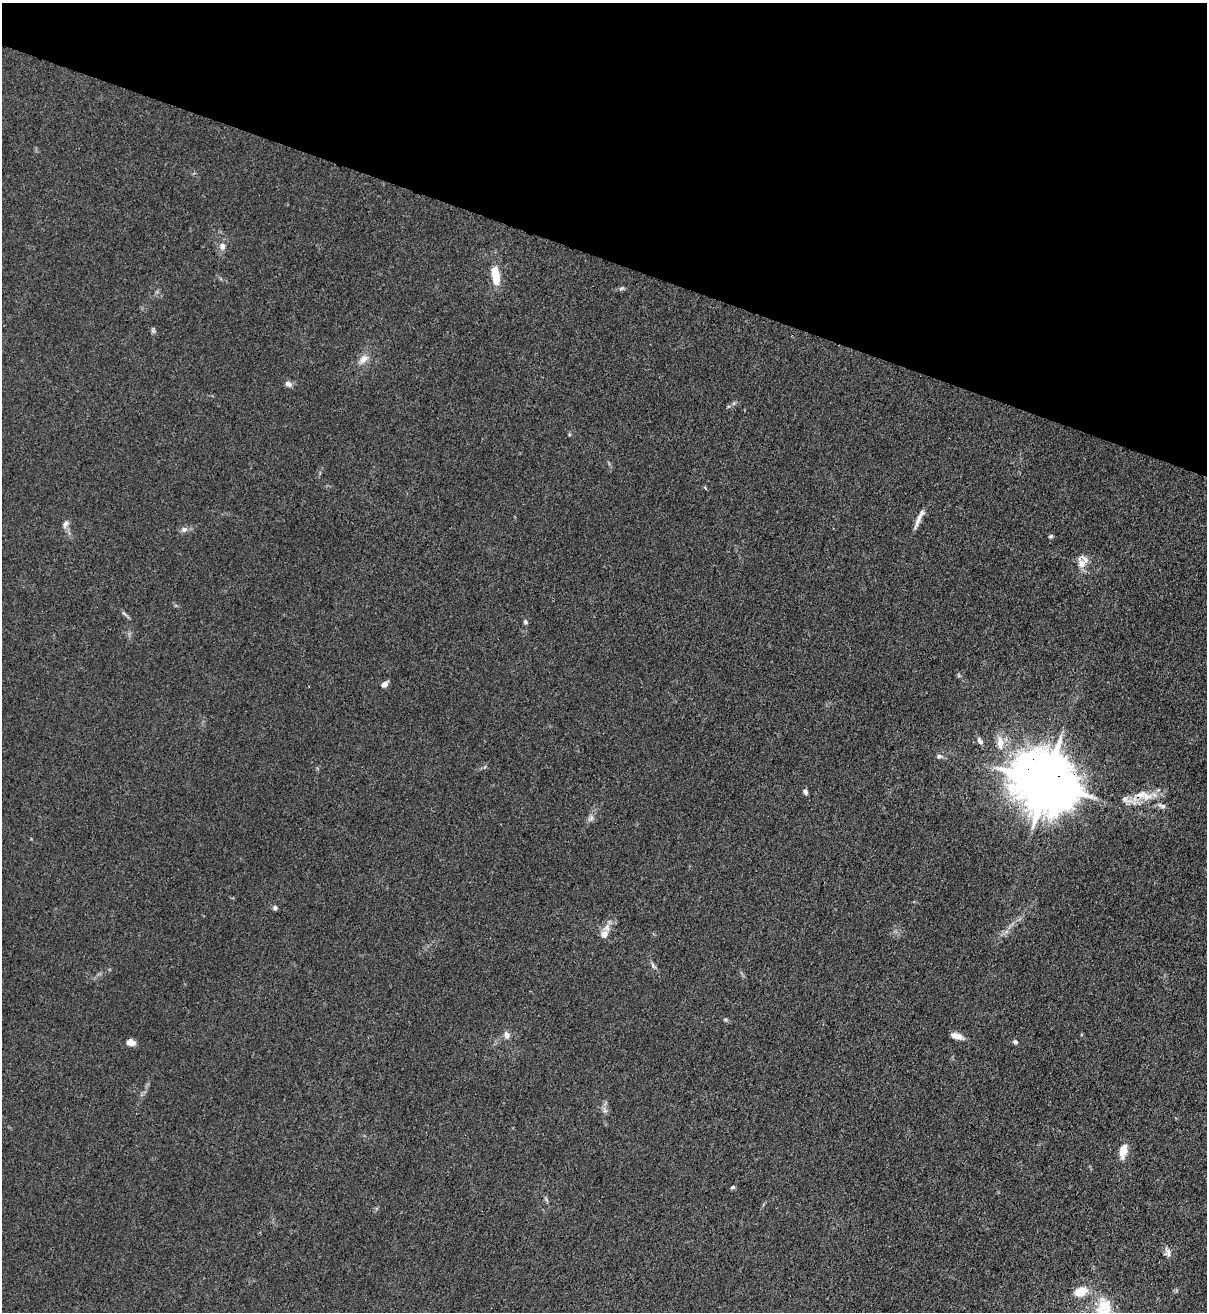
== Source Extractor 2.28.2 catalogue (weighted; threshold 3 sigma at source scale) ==
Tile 2 of 4 x 4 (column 2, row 1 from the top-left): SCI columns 1422-2626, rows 3964-5273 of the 5381 x 5304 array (HDU 1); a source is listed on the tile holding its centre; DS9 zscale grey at full resolution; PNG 1209 x 1314 px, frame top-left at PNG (2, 3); no overlay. Shown black and unused: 20% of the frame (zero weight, under 3 of 4 exposures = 7% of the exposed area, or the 3 px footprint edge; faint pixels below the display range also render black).
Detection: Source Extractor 2.28.2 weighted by HDU 2 'WHT'; one run over the whole footprint, this tile lists its part. Background 0.0241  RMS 0.0029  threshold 0.0129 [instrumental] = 3 sigma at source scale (4.5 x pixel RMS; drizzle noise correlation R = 1.50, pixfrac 1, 0.05/0.05 arcsec/px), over >= 5 px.
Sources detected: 35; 4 inside a brighter listed object's ellipse — not listed separately; the other 31 listed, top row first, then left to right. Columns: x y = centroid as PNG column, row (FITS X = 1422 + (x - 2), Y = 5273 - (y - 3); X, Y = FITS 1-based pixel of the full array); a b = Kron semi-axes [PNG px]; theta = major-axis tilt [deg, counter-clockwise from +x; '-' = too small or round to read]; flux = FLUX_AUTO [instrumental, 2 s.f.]
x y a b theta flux
222 246 8 7 - 1.4
495 275 20 8 -81 6.1
363 359 16 9 41 2.4
288 384 10 7 -30 1
918 519 26 4 67 2
65 524 11 6 62 1.1
184 530 7 7 - 0.89
1051 536 6 5 - 0.44
1082 564 14 11 -56 2.6
525 622 6 6 - 0.53
384 684 8 5 37 1.4
979 740 10 5 -66 0.96
1000 742 19 9 -84 3.4
939 756 7 6 - 0.63
1046 783 19 16 -32 2200
805 791 6 5 - 0.78
1144 795 30 12 -10 5.8
591 818 8 5 79 0.88
275 908 6 5 - 0.71
604 934 11 9 61 2.2
653 966 10 5 -53 0.75
507 1035 11 8 -77 1.3
957 1036 13 6 -17 2.3
131 1042 9 6 -10 2.2
1015 1042 6 5 - 0.59
605 1111 7 4 -18 0.59
1123 1151 11 6 77 5.3
733 1187 5 4 - 0.46
1168 1252 15 6 -70 1.4
1081 1292 10 7 26 6.9
1102 1306 29 14 72 6.8
Overlapping masked pixels (flux is a lower limit): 2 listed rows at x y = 1046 783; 1144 795